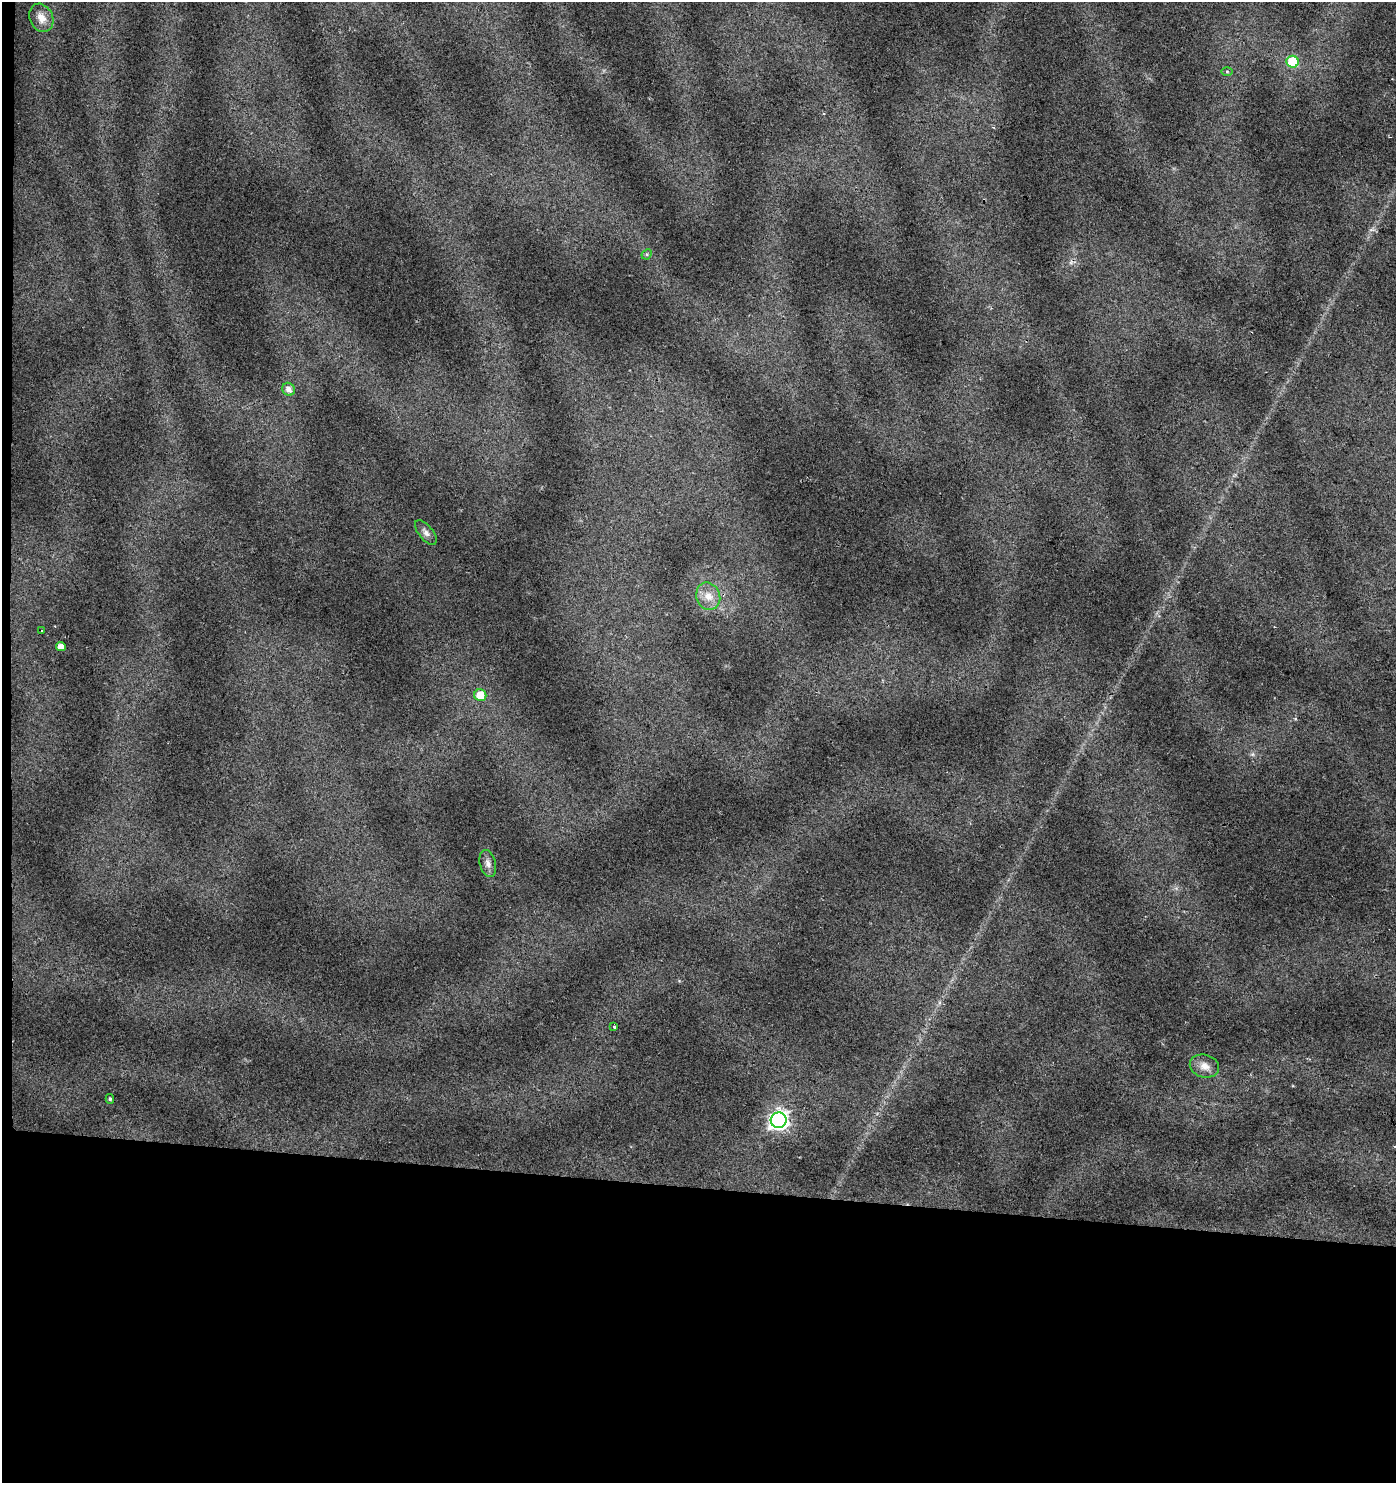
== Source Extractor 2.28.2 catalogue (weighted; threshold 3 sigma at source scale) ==
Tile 7 of 3 x 3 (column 1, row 3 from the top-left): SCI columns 280-1673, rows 1-1481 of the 4687 x 4448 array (HDU 1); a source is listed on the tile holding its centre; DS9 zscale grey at full resolution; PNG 1398 x 1485 px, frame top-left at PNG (2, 2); each listed source drawn as its Kron ellipse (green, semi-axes under 4 px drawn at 4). Shown black and unused: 20% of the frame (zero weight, under 2 of 3 exposures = <1% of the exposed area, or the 3 px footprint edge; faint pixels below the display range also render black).
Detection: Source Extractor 2.28.2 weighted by HDU 2 'WHT'; one run over the whole footprint, this tile lists its part. Background 0.0641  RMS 0.0087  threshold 0.0392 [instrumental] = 3 sigma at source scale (4.5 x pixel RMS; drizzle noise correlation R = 1.50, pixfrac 1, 0.0396/0.0396 arcsec/px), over >= 5 px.
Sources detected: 16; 1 cosmic-ray / hot-pixel residue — neither listed nor drawn; the other 15 listed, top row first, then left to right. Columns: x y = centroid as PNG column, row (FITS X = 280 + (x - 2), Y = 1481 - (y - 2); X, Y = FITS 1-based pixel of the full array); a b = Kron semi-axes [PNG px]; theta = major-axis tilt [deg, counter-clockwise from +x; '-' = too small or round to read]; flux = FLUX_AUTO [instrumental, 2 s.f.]
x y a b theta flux
41 18 15 11 -64 8.5
1293 62 6 6 - 50
1227 71 6 4 -1 1.2
647 254 6 4 46 1.2
288 389 7 6 - 4.5
426 532 15 7 -50 4.3
708 596 14 11 -67 10
41 630 3 2 - 1.2
61 647 5 4 - 6.9
480 695 6 6 - 17
488 864 14 8 -75 4.9
614 1027 3 3 - 1.7
1204 1066 15 11 -14 7.6
110 1099 5 4 - 1.4
779 1120 8 8 - 400